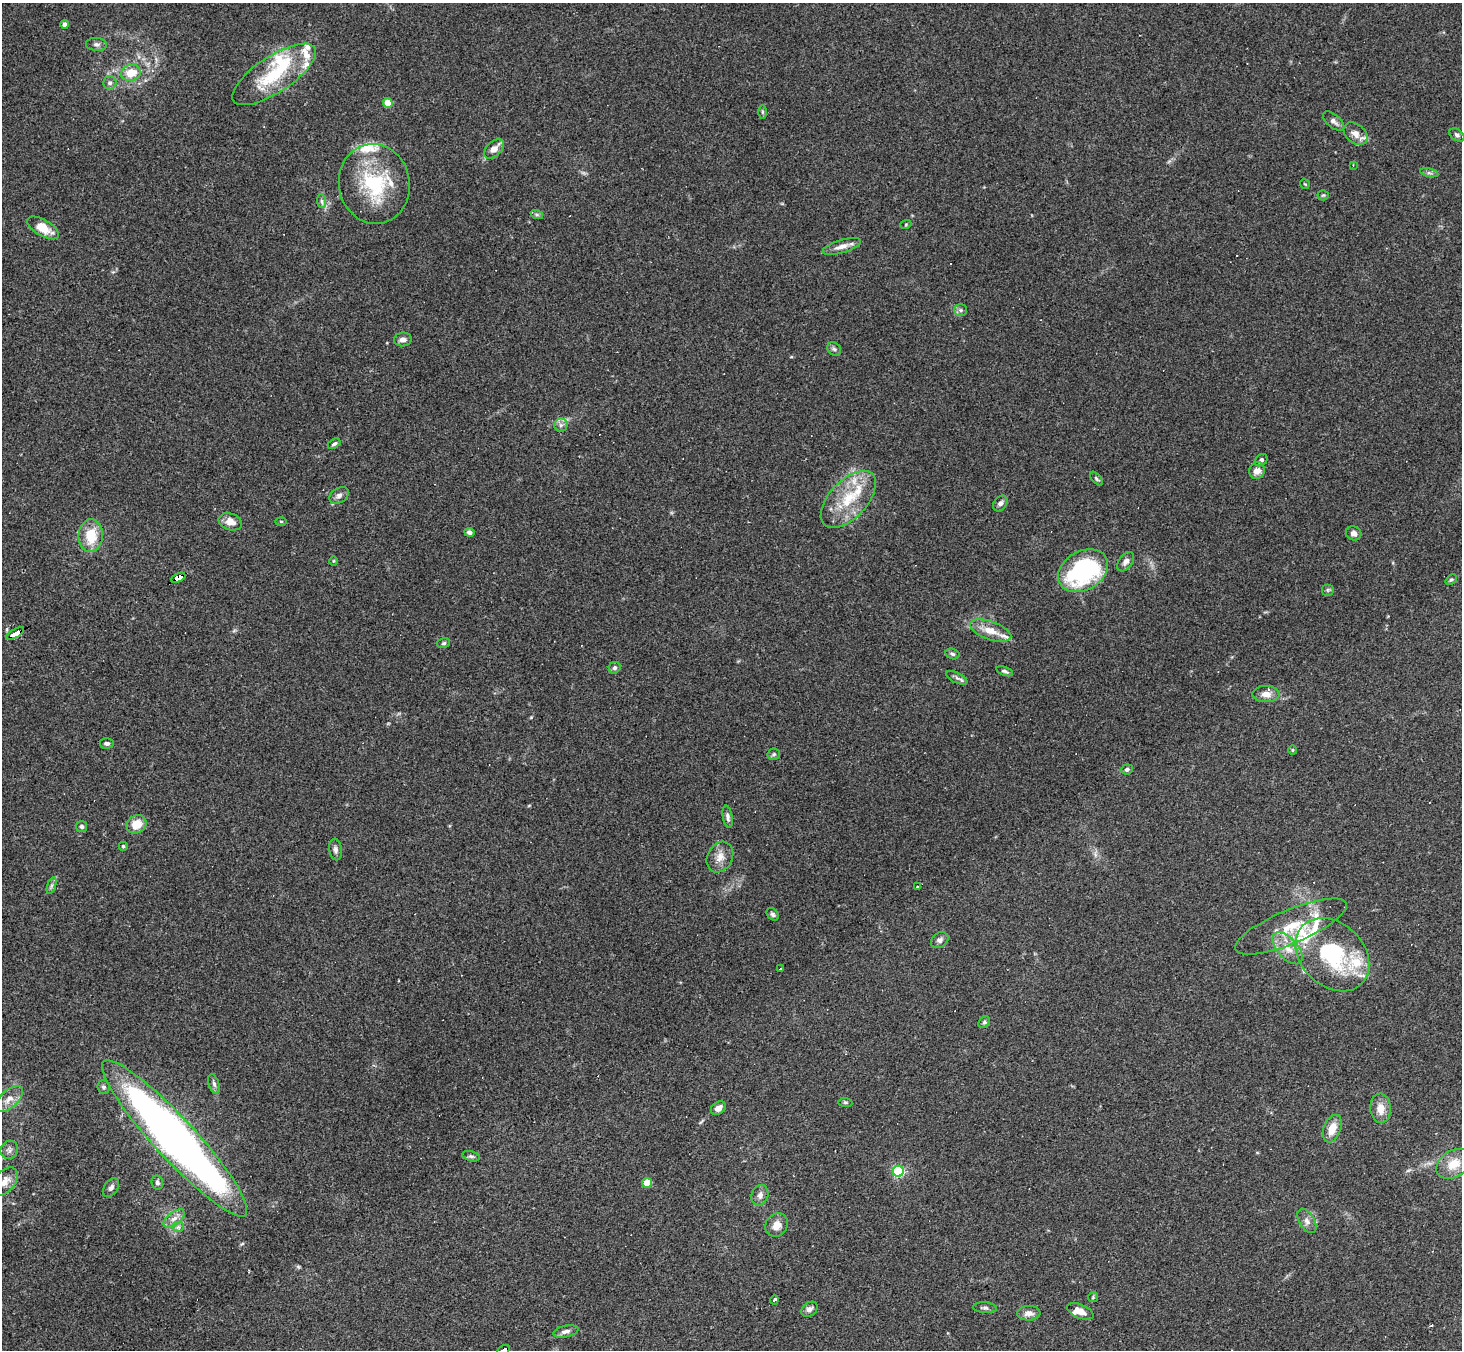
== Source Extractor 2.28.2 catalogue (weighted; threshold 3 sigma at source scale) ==
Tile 7 of 4 x 4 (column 3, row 2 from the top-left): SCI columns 2923-4382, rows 2987-4334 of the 5843 x 5835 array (HDU 1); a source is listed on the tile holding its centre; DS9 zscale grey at full resolution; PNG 1464 x 1352 px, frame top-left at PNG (2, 3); each listed source drawn as its Kron ellipse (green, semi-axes under 4 px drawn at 4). Shown black and unused: <1% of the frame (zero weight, under 2 of 3 exposures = <1% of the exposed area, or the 3 px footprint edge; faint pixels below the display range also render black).
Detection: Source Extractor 2.28.2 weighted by HDU 2 'WHT'; one run over the whole footprint, this tile lists its part. Background 0.101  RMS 0.0084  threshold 0.0379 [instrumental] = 3 sigma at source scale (4.5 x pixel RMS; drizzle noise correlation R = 1.50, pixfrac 1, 0.05/0.05 arcsec/px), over >= 5 px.
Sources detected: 119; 5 cosmic-ray / hot-pixel residue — neither listed nor drawn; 15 inside a brighter listed object's ellipse — not listed separately; the other 99 listed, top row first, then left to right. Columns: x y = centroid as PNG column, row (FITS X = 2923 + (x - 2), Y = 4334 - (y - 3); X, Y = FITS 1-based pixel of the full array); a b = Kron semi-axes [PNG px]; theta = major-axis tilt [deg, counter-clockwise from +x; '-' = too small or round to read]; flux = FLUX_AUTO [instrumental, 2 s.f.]
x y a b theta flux
64 24 4 4 - 4.1
96 44 10 6 -5 2.9
131 73 10 8 15 16
274 74 49 18 33 51
110 83 6 6 - 2.8
388 103 5 4 - 18
762 112 7 4 90 1.4
1334 121 13 6 -41 3.7
1355 134 13 9 -40 7
1457 135 8 5 -35 2.1
494 149 12 7 43 7.6
1353 165 3 3 - 0.52
1429 173 9 4 -13 1.9
374 184 40 35 -80 65
1305 184 5 3 - 0.71
1323 195 5 5 - 1.1
321 201 7 4 -88 2.2
537 215 6 4 -18 1.5
906 224 5 3 - 0.86
43 228 18 8 -30 15
842 246 20 6 17 6.3
961 310 6 5 - 2
403 339 9 7 6 4
834 349 7 6 - 2.1
561 425 6 6 - 2.6
334 444 7 4 32 1.8
1261 460 7 5 43 2.2
1257 471 8 7 - 7.8
1096 479 8 4 -49 1.4
339 495 10 7 32 3.6
848 499 35 18 47 37
1000 503 8 6 55 3.5
281 521 6 4 0 1
230 522 12 8 -17 8
469 532 5 4 - 2.3
1354 533 8 7 - 3.6
91 536 16 12 86 24
334 561 4 3 - 0.77
1126 562 11 7 54 4
1083 571 26 19 30 120
178 578 7 4 26 130
1451 580 6 4 39 1.3
1328 590 6 6 - 1.6
990 631 22 9 -19 12
15 634 10 3 30 230
444 643 6 5 - 1.4
953 654 7 5 -17 1.8
615 668 6 5 - 2.1
1005 671 9 4 -19 1.8
957 678 11 5 -27 2.8
1266 694 13 8 0 7.3
107 743 7 5 3 2.5
1292 750 5 3 - 0.72
774 754 6 5 - 1.7
1127 769 6 5 - 2
728 817 11 5 -81 2.7
136 824 10 8 30 14
82 826 5 5 - 2.1
123 846 4 4 - 1.1
335 849 11 6 -83 3.3
720 857 16 12 61 8.9
51 886 9 4 71 2
917 887 3 3 - 2.8
773 914 7 5 -48 1.9
1291 927 60 17 23 35
940 940 9 7 33 2.9
1288 948 19 10 -48 12
1332 955 41 31 -44 85
780 968 3 3 - 3.1
984 1022 6 5 - 1.6
214 1084 10 5 -73 2.4
104 1087 7 6 - 2.1
9 1099 17 8 42 8.2
845 1102 7 4 -6 1.3
718 1108 8 6 34 5.4
1381 1108 15 10 -86 9.3
1332 1129 14 8 70 12
175 1138 105 20 -47 650
9 1150 9 8 - 3.4
471 1156 9 5 -13 1.9
1454 1164 19 13 32 16
898 1171 5 5 - 110
5 1182 16 10 50 9.4
157 1182 7 5 -78 2.5
647 1183 5 5 - 24
111 1188 10 6 55 3.1
760 1195 10 8 72 4.1
174 1218 12 6 36 5.4
1307 1221 13 7 -59 4.8
777 1225 12 10 56 7.7
178 1227 6 5 - 2.2
1093 1297 5 5 - 1
774 1300 4 3 - 2.6
985 1308 12 5 -4 2.3
809 1309 9 6 39 4
1080 1311 14 6 -23 7.3
1029 1313 11 7 2 5.6
566 1331 13 5 12 3.8
504 1350 6 4 28 200
Overlapping masked pixels (flux is a lower limit): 3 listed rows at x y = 178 578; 15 634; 504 1350
Isophote crosses this tile's border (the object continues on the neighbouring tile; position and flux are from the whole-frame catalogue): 2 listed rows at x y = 5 1182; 504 1350